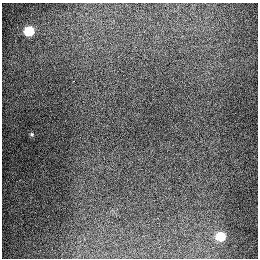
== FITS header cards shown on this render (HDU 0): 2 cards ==
NAXIS1  =                  256
NAXIS2  =                  256

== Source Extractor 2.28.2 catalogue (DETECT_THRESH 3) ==
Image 256 x 256 px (HDU 0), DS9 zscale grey, 1 PNG px = 1 image px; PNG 260 x 260 px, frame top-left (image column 1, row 256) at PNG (2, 3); no overlay
Background 1280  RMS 26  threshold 78.8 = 3 sigma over >= 5 px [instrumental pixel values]
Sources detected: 4; all 4 listed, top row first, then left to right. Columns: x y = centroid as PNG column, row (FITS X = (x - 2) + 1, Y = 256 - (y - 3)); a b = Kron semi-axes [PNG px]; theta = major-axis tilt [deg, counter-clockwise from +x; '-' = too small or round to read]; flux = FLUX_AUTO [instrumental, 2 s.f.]
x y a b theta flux
29 31 6 6 - 86000
73 81 3 2 - 1300
32 134 5 4 - 2000
220 236 6 6 - 65000